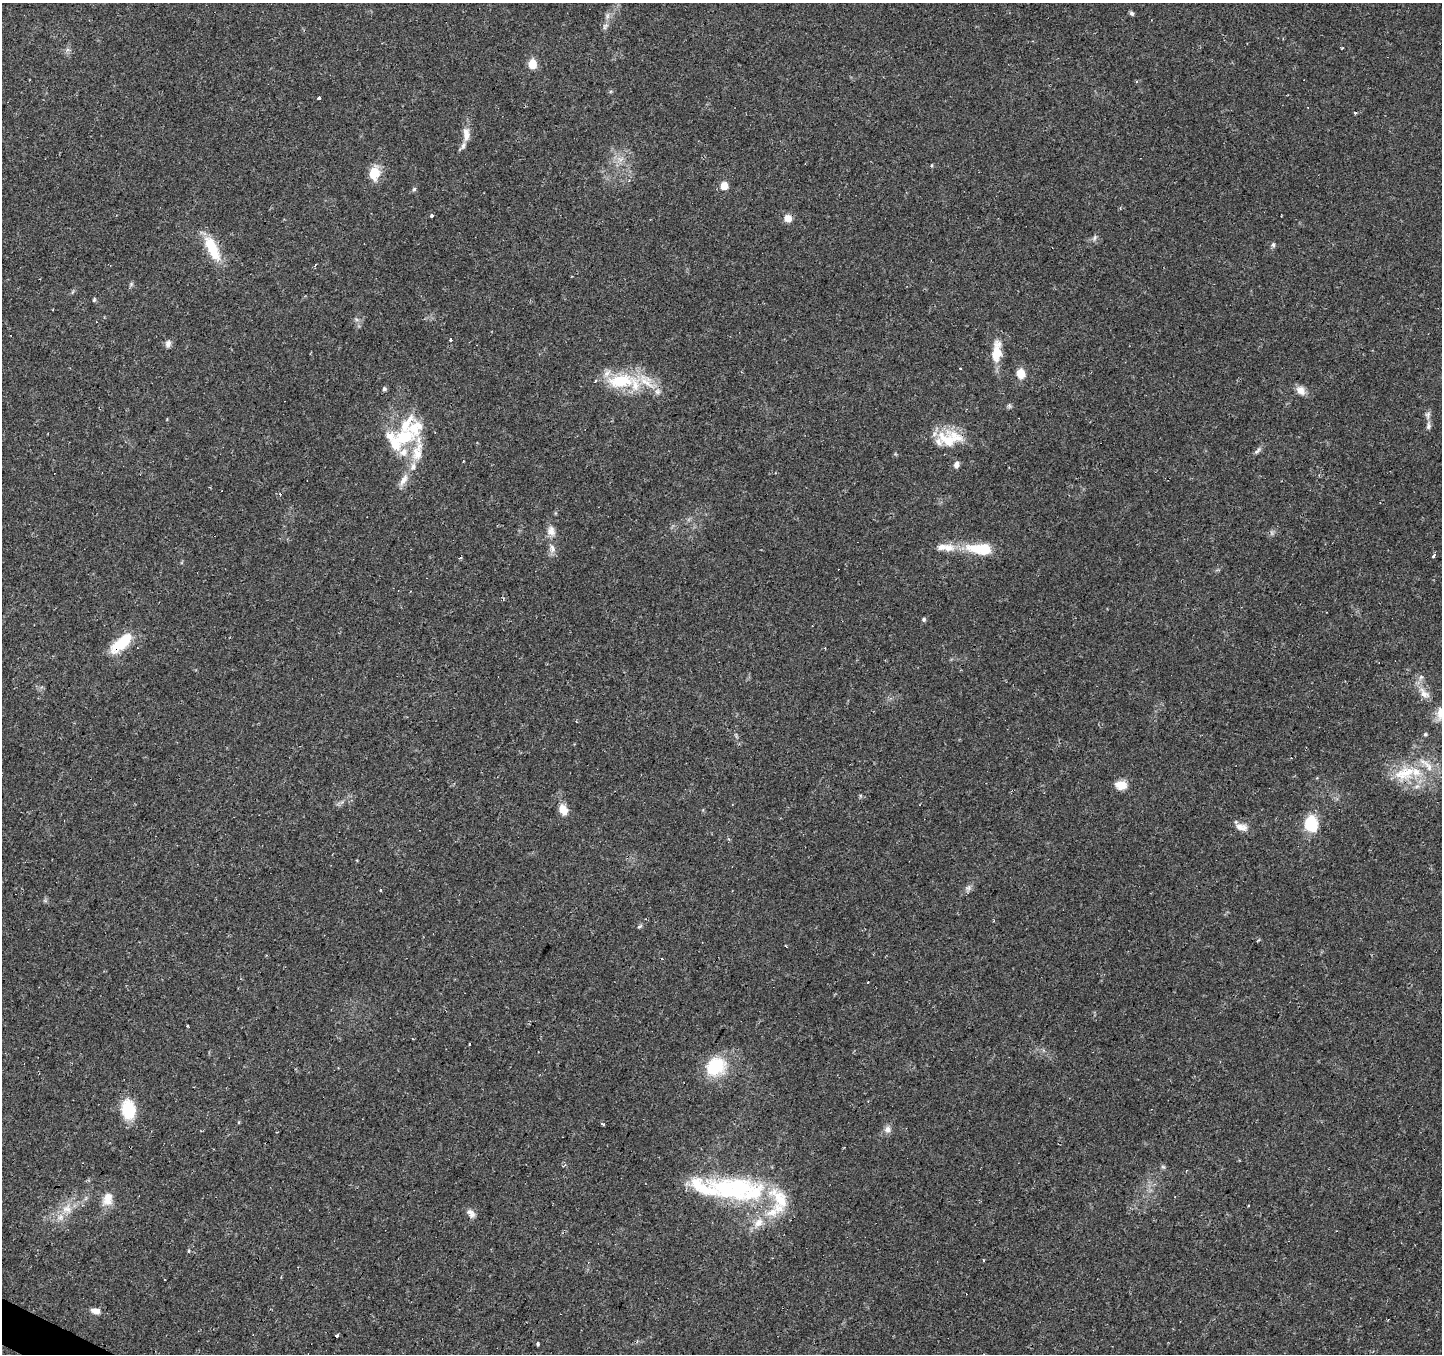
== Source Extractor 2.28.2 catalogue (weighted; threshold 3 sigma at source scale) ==
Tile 7 of 4 x 4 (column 3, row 2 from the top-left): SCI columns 2883-4322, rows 2897-4248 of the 5765 x 5860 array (HDU 1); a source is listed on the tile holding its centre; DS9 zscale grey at full resolution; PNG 1444 x 1356 px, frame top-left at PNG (2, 3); no overlay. Shown black and unused: <1% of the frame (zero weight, under 2 of 3 exposures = <1% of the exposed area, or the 3 px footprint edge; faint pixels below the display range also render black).
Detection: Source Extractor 2.28.2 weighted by HDU 2 'WHT'; one run over the whole footprint, this tile lists its part. Background 0.0783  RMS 0.006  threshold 0.0268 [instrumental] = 3 sigma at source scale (4.5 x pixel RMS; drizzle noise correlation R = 1.50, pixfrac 1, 0.0396/0.0396 arcsec/px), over >= 5 px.
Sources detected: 113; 15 cosmic-ray / hot-pixel residue — not listed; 23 inside a brighter listed object's ellipse — not listed separately; the other 75 listed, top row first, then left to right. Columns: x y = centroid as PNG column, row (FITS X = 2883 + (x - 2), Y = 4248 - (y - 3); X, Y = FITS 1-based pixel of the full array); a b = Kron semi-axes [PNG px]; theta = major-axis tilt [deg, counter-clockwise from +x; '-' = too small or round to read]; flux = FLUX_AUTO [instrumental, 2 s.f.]
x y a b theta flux
1132 13 6 5 - 1.3
608 16 9 4 81 1.8
532 64 9 8 - 8.6
319 97 3 3 - 1.7
1355 113 3 3 - 2.7
466 134 19 8 -88 6
620 159 7 4 -18 2
374 173 17 12 85 11
629 181 4 3 - 0.73
724 186 6 5 - 9.7
414 189 5 5 - 1
432 215 3 3 - 3.6
788 218 9 8 - 5
1095 238 9 5 67 1.6
1273 245 7 5 77 1.3
212 248 35 12 -64 19
315 266 4 3 - 1.6
131 284 7 4 46 1
94 300 6 4 74 0.82
450 340 4 4 - 1.2
168 344 10 7 87 2.4
997 352 26 11 85 13
1021 373 11 9 -85 7.3
620 381 39 18 4 31
384 389 5 5 - 1.3
1301 390 12 9 -46 4.9
1009 406 7 5 -70 1.1
1428 415 11 7 84 2.5
1428 427 7 6 - 1.5
404 437 23 14 12 23
956 437 35 18 -21 17
1258 451 12 5 53 1.8
417 454 23 14 -80 11
957 465 8 6 77 2.6
404 480 21 7 61 5.4
551 531 15 11 -79 4.7
552 548 14 7 -74 3.5
948 548 19 11 4 7.6
981 549 31 13 -6 22
1434 556 3 3 - 2.1
924 619 6 5 - 1.1
119 645 28 15 31 17
1421 677 7 4 45 1.4
1424 693 20 10 -47 6.2
1441 713 20 11 78 6.7
1425 734 5 5 - 0.91
1405 773 34 20 17 25
1121 785 13 10 -2 7.2
563 809 12 9 -60 7.1
1311 824 19 15 -80 18
1242 827 15 9 -14 4.7
968 888 10 7 34 2.2
381 890 3 3 - 1.2
639 927 6 4 34 1.1
786 946 3 2 - 0.62
187 1025 3 3 - 1.9
469 1044 3 2 - 1.6
715 1066 19 17 31 32
128 1109 23 16 -81 19
603 1124 4 3 - 1.3
887 1129 10 9 - 3
214 1149 3 2 - 0.41
1163 1167 6 5 - 1
740 1188 39 31 5 53
86 1198 7 4 71 1.1
780 1198 39 18 -48 22
108 1199 18 13 75 7.7
1249 1205 2 2 - 0.67
67 1209 14 13 - 7.9
471 1213 13 7 -51 3.3
758 1223 17 9 45 7.3
983 1260 3 2 - 0.69
96 1311 12 7 -6 3.8
337 1336 4 3 - 8.3
538 1344 3 3 - 2
Overlapping masked pixels (flux is a lower limit): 3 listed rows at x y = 956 437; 119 645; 1405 773
Isophote crosses this tile's border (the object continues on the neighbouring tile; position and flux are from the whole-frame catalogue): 1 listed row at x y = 1441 713